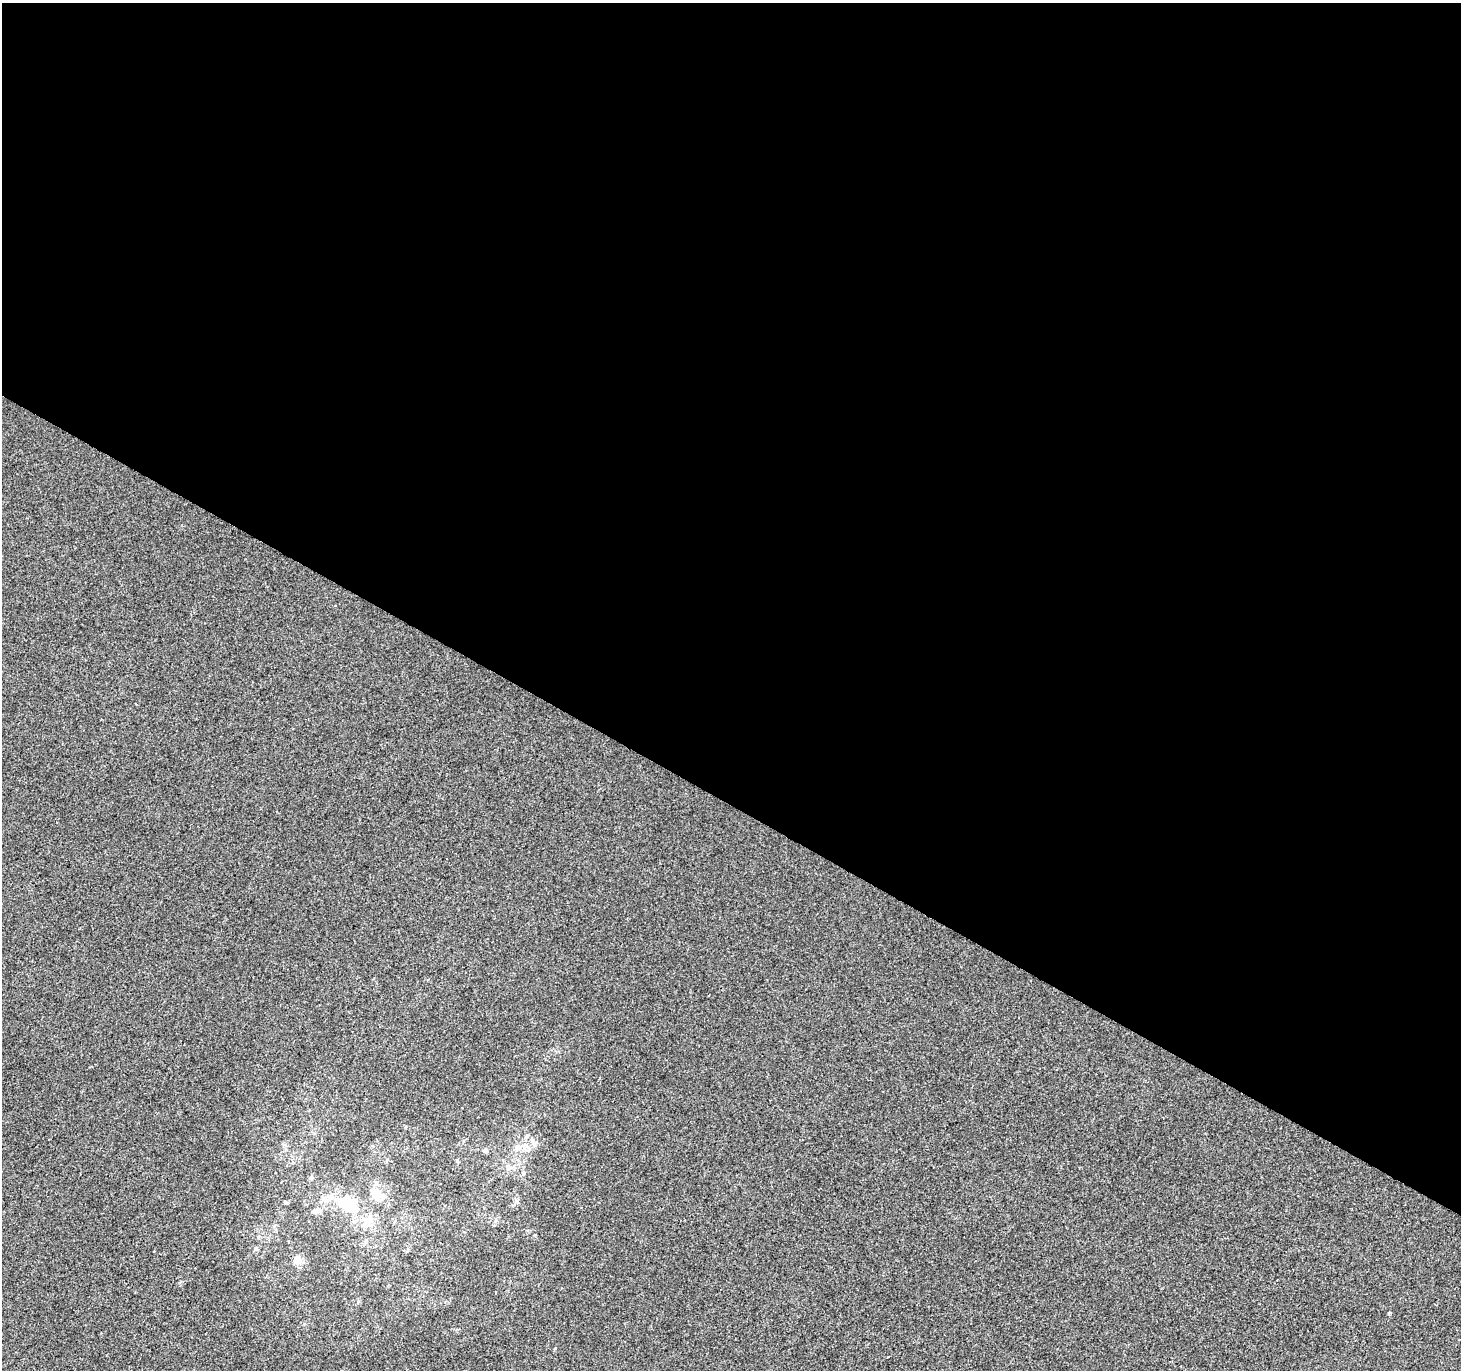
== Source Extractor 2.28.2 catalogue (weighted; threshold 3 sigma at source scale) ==
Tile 3 of 4 x 4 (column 3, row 1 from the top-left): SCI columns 2926-4384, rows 4363-5730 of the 5844 x 5924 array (HDU 1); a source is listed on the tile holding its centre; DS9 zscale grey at full resolution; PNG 1463 x 1372 px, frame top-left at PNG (2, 3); no overlay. Shown black and unused: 59% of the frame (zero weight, under 2 of 3 exposures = <1% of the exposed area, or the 3 px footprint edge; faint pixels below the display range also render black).
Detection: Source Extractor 2.28.2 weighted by HDU 2 'WHT'; one run over the whole footprint, this tile lists its part. Background -5.35e-04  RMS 0.0042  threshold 0.019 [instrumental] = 3 sigma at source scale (4.5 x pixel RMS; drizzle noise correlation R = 1.50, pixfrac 1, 0.0396/0.0396 arcsec/px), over >= 5 px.
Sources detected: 10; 1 inside a brighter object's white glare — not listed; the other 9 listed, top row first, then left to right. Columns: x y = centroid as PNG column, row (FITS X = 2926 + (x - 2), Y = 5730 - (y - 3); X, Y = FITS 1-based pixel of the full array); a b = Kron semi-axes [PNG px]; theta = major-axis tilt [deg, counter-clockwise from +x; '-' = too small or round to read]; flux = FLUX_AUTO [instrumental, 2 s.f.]
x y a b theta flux
517 1148 9 8 - 2.6
485 1150 6 5 - 0.74
523 1173 6 5 - 0.74
311 1178 7 5 48 0.79
376 1195 15 10 56 4.2
344 1203 20 15 7 11
317 1211 11 6 20 1.8
297 1260 10 9 - 2.9
1389 1313 4 3 - 0.73